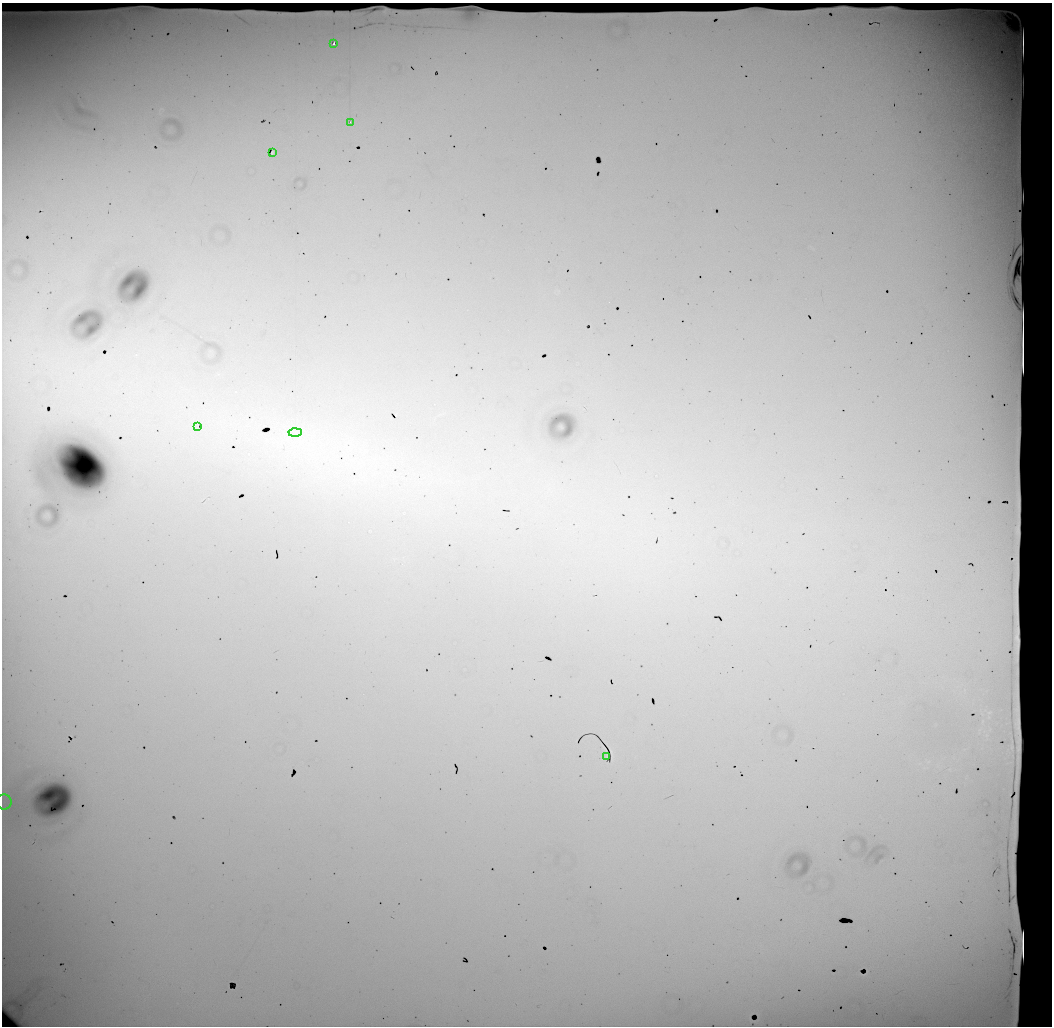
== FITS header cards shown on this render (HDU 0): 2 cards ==
NAXIS1  =                 1050 / length of data axis 1
NAXIS2  =                 1024 / length of data axis 2

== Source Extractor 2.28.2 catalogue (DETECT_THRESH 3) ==
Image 1050 x 1024 px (HDU 0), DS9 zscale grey, 1 PNG px = 1 image px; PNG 1054 x 1028 px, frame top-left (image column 1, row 1024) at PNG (2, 3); each listed source drawn as its Kron ellipse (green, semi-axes under 4 px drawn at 4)
Background 16700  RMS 96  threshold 289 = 3 sigma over >= 5 px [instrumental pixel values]
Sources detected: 10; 3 with non-positive FLUX_AUTO (blend fragments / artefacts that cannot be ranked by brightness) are neither listed nor drawn; the other 7 listed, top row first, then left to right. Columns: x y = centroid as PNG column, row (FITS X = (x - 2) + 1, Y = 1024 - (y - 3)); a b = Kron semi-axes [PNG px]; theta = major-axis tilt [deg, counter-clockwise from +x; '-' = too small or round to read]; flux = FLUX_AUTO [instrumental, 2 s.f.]
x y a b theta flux
334 44 3 3 - 18000
350 122 2 2 - 1800
273 152 3 2 - 8400
197 427 3 2 - 6800
295 433 6 4 1 15000
607 757 4 2 - 6100
4 802 7 7 - 29000
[3 non-positive-flux detections neither listed nor drawn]